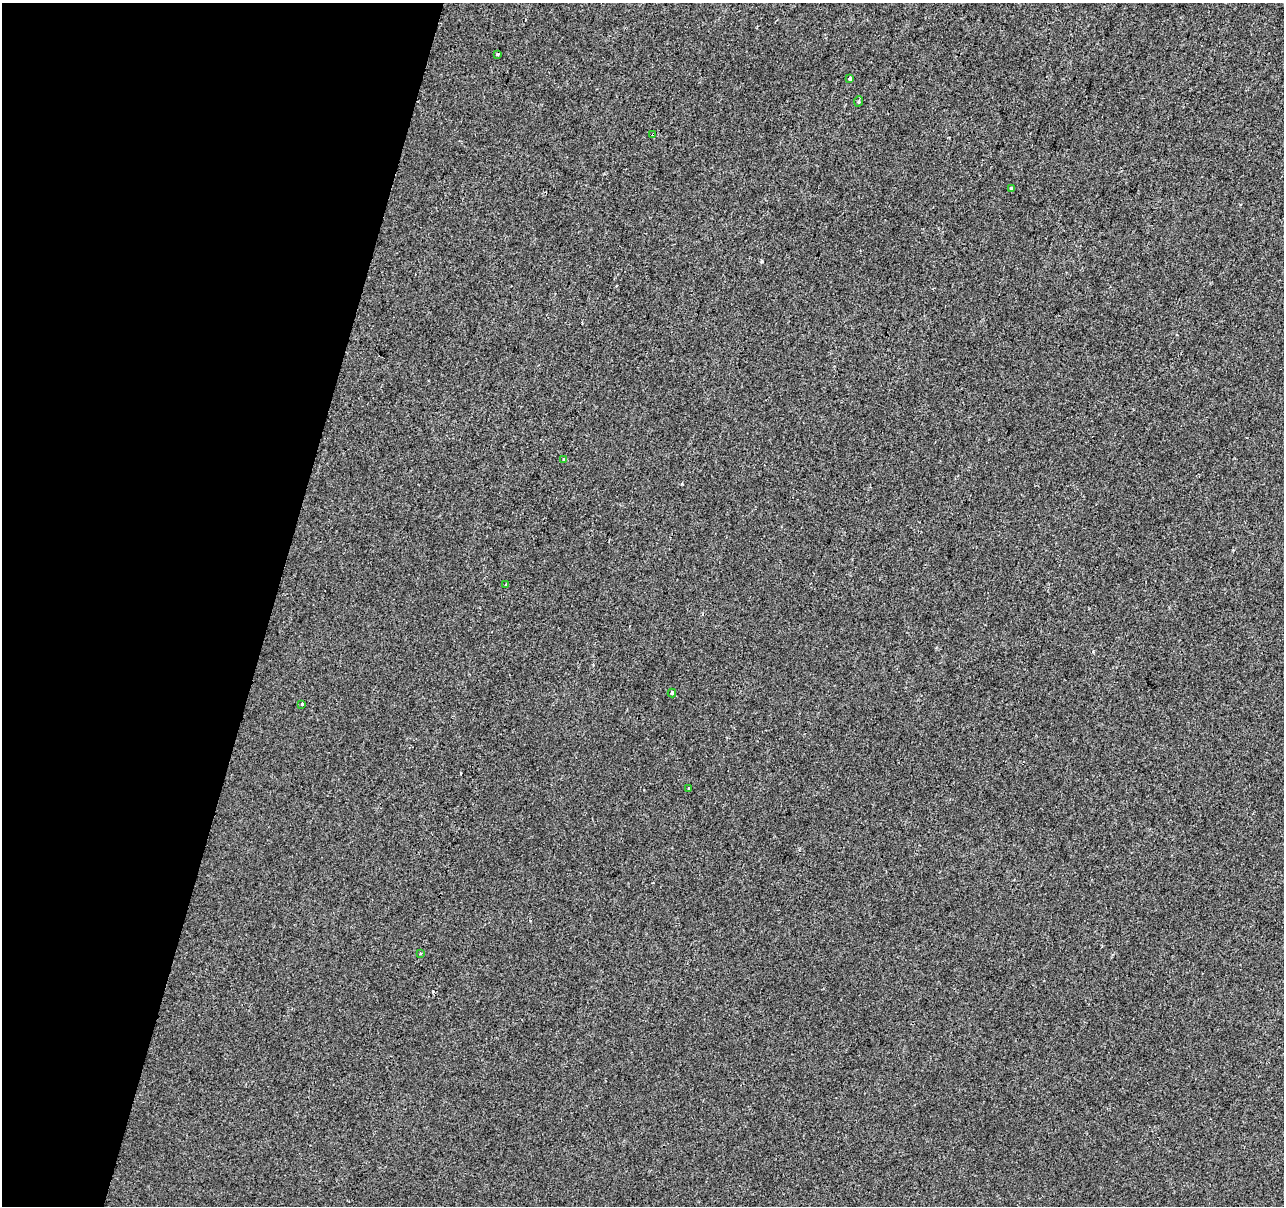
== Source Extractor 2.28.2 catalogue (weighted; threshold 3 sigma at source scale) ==
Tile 9 of 4 x 4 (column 1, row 3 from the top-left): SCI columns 1-1282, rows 1425-2628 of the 5136 x 5319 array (HDU 1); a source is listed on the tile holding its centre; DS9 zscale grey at full resolution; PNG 1286 x 1208 px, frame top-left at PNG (2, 3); each listed source drawn as its Kron ellipse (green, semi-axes under 4 px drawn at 4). Shown black and unused: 21% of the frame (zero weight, under 2 of 3 exposures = <1% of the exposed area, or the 3 px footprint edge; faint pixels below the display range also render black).
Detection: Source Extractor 2.28.2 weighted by HDU 2 'WHT'; one run over the whole footprint, this tile lists its part. Background 3.32e-04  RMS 0.0042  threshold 0.0188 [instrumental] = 3 sigma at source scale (4.5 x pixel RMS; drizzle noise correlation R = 1.50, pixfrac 1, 0.0396/0.0396 arcsec/px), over >= 5 px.
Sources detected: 12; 1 cosmic-ray / hot-pixel residue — neither listed nor drawn; the other 11 listed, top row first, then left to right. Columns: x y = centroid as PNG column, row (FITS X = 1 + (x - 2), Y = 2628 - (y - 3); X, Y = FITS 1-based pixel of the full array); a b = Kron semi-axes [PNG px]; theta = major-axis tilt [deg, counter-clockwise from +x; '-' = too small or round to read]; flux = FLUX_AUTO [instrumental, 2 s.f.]
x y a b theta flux
497 54 3 3 - 0.93
850 79 3 3 - 2.1
859 101 5 3 - 0.48
653 134 3 2 - 0.8
1011 188 3 2 - 1
564 459 4 3 - 1.4
505 584 3 3 - 0.52
672 693 4 4 - 1.4
302 704 3 3 - 1.9
688 788 3 2 - 0.47
420 953 4 3 - 0.43
Overlapping masked pixels (flux is a lower limit): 1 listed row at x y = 653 134
Unlisted compact peaks at least as high as the median listed source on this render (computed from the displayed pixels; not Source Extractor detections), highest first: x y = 762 261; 682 484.